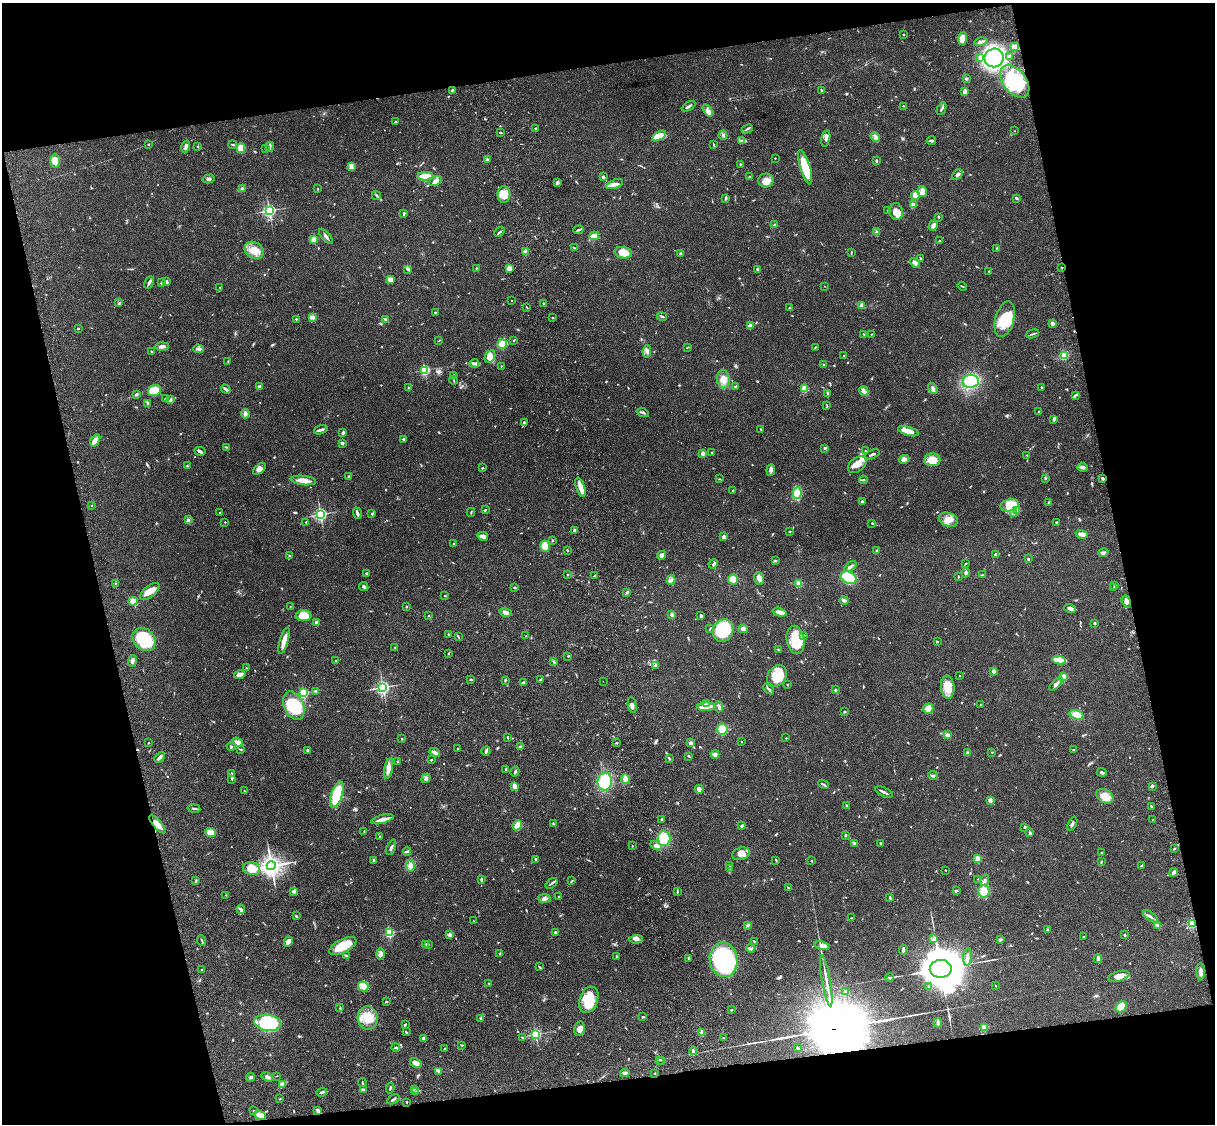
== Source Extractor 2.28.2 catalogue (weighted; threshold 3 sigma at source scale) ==
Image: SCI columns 122-4970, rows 277-4764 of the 5089 x 4927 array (HDU 1 of 3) = the unmasked area's bounding box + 8 px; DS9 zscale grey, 4 x 4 block average (1 PNG px = mean of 4 x 4 image px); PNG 1217 x 1126 px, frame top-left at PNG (2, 3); each listed source drawn as its Kron ellipse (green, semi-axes under 4 px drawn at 4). Shown black and unused: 26% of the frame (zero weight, under 3 of 4 exposures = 6% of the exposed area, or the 3 px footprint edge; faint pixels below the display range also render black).
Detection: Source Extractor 2.28.2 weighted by HDU 2 'WHT'. Background 0.0798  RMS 0.0058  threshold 0.0262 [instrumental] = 3 sigma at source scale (4.5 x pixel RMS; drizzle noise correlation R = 1.50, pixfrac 1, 0.05/0.05 arcsec/px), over >= 5 px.
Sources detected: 830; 2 too faint to see at this stretch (4 x 4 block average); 11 inside a brighter object's white glare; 2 cosmic-ray / hot-pixel residue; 5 long thin detections or spike segments (spike, bleed or trail) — neither listed nor drawn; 5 coinciding with a brighter row at this scale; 37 inside a brighter listed object's ellipse — not listed separately; of the other 768, all 500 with FLUX_AUTO >= 1.9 (the completeness limit of this list) listed and drawn (268 fainter detections not listed), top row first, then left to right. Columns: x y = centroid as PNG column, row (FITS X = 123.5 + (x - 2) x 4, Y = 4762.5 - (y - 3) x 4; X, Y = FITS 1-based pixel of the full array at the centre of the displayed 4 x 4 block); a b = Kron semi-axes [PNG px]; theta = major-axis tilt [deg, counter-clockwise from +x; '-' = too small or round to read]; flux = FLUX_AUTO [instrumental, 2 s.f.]
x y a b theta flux
904 34 2 2 - 2.9
962 39 6 4 82 53
981 42 7 3 13 9.4
1015 47 4 3 - 13
1010 56 3 2 - 7
980 57 3 3 - 7.1
994 58 9 9 - 620
966 78 2 2 - 7.9
1015 82 18 11 -52 170
452 90 3 2 - 7.7
822 90 3 2 - 5.3
965 92 4 3 - 13
689 106 7 2 31 7.2
903 106 3 2 - 2
942 109 6 2 64 6.7
708 110 7 4 -55 13
396 121 3 2 - 3
536 128 3 2 - 4.7
747 129 6 2 27 5.3
1015 131 2 2 - 2.1
500 133 3 2 - 3.4
723 135 4 2 - 4.6
659 136 8 4 30 38
875 137 5 4 - 11
826 138 8 3 77 11
742 141 3 2 - 4.2
931 141 5 2 - 6.4
149 145 2 2 - 3.7
233 145 4 2 - 3.5
714 145 4 2 - 2.9
198 146 2 2 - 2.2
186 147 6 3 74 14
270 147 5 2 - 4.8
241 148 5 4 - 27
265 149 2 2 - 2.9
775 158 2 2 - 3
487 159 2 2 - 10
55 161 7 4 -88 32
876 161 3 2 - 8.7
741 165 3 2 - 5
351 167 3 2 - 5.9
805 167 18 5 -74 98
957 174 6 2 48 16
425 176 8 3 2 58
603 177 3 2 - 4.5
749 177 2 2 - 4.2
209 179 6 3 13 6.6
766 180 7 7 - 23
435 181 7 4 25 17
557 182 4 3 - 6.2
615 184 9 4 22 14
242 189 3 2 - 6.6
318 189 2 2 - 2
922 191 5 4 - 13
504 194 8 6 89 41
376 195 5 2 - 4
915 196 4 3 - 25
726 198 4 2 - 5.4
1016 198 3 2 - 6
913 204 4 3 - 9.5
888 210 3 2 - 2.9
269 211 2 2 - 840
896 211 8 7 - 31
404 213 3 2 - 4.5
939 217 2 2 - 2
774 225 2 2 - 3.5
933 225 5 3 - 13
578 230 5 2 - 4.4
499 232 5 2 - 5.3
876 232 2 2 - 3.1
326 236 9 2 -50 8.4
594 236 5 3 - 32
314 239 2 2 - 130
939 241 4 2 - 2.2
574 248 3 2 - 2.3
997 248 2 2 - 2.2
254 250 10 8 -33 45
525 252 2 2 - 72
623 253 9 5 -9 66
851 253 3 2 - 2.3
681 254 3 3 - 8.9
921 259 3 2 - 3.8
915 263 5 4 - 11
1061 267 2 2 - 2.2
476 268 2 2 - 2.1
509 268 3 2 - 5.6
408 269 3 3 - 6.2
758 269 2 2 - 8.3
989 271 2 2 - 2
390 279 3 3 - 24
149 282 6 2 60 8.5
166 282 3 2 - 11
161 283 2 2 - 7.2
825 286 2 2 - 2.4
962 286 4 2 - 2.9
220 287 2 2 - 2.8
511 301 2 2 - 2.1
119 303 2 2 - 2.3
543 303 2 2 - 1.9
861 305 4 3 - 6.4
527 307 3 2 - 2.6
790 308 3 2 - 3.9
435 312 3 2 - 2.9
312 317 3 2 - 4.8
662 317 5 2 - 4.5
552 318 2 2 - 2
296 319 2 2 - 6.2
385 319 3 2 - 3.3
1005 319 18 9 75 95
1052 323 3 3 - 12
750 326 2 2 - 58
78 328 2 2 - 9.1
864 334 2 2 - 3.3
871 334 2 2 - 2
1033 334 6 2 17 5.1
514 340 3 2 - 2.2
439 341 3 2 - 1.9
502 344 5 5 - 39
162 346 7 3 1 12
687 347 3 2 - 2.4
815 347 3 2 - 2.1
198 349 5 3 - 9
151 351 2 2 - 2.6
647 351 6 4 83 13
1064 355 2 2 - 290
844 356 2 2 - 3.2
490 357 7 5 62 30
228 361 2 2 - 1.9
474 364 5 3 - 7
823 364 2 2 - 2.1
501 366 2 2 - 2
425 370 2 2 - 460
454 375 3 2 - 2.8
723 379 9 6 -82 35
454 380 4 2 - 2.7
971 381 8 6 7 160
260 386 3 3 - 8.1
735 386 3 2 - 3
1041 387 3 2 - 2.5
408 388 3 2 - 3.5
805 388 2 2 - 160
933 388 6 3 -57 10
226 389 5 3 - 6.3
154 390 6 5 - 65
864 391 5 2 - 7.1
136 394 4 3 - 5.8
827 394 2 2 - 2.3
1075 395 3 2 - 5.2
165 398 2 2 - 2
171 399 3 2 - 3.2
148 404 3 2 - 2.8
827 405 4 2 - 2.5
1038 412 3 2 - 1.9
643 413 6 2 -23 5.8
245 414 5 3 - 11
1054 420 4 2 - 4.3
524 423 2 2 - 5.4
761 429 2 2 - 2.6
321 430 7 2 17 10
908 431 11 3 -16 53
343 433 3 2 - 7.3
404 439 2 2 - 7.1
95 440 7 4 57 21
342 443 2 2 - 7.6
226 447 3 2 - 2.6
824 448 3 2 - 4.2
200 451 5 2 - 7.4
865 451 2 2 - 1.9
712 452 2 2 - 2.6
703 453 2 2 - 56
872 454 8 2 23 6.8
1026 455 2 2 - 1.9
904 459 5 4 - 18
932 460 8 6 3 52
857 465 10 7 37 29
187 466 2 2 - 2.2
1082 467 5 3 - 9.3
483 468 3 2 - 2.5
259 469 7 4 46 17
771 470 6 3 83 12
349 476 3 2 - 2.2
1045 478 2 2 - 2.6
1103 478 2 2 - 7.9
719 479 3 2 - 2.5
303 480 13 4 -6 29
863 480 4 2 - 3.6
580 487 10 3 -72 45
733 490 3 2 - 3.2
797 493 6 4 85 83
862 502 3 2 - 5.9
1049 502 4 2 - 3.9
1010 505 9 6 12 59
92 506 2 2 - 1.9
485 510 2 2 - 4.5
1016 511 3 2 - 4.3
471 512 4 2 - 3
220 513 2 2 - 4.3
357 513 6 2 -74 9.2
1014 513 3 3 - 6.2
320 514 3 2 - 640
372 514 2 2 - 9.6
188 520 2 2 - 3.1
948 520 10 7 -20 31
225 522 2 2 - 2.7
306 522 2 2 - 2.4
872 523 2 2 - 2.6
1056 523 3 2 - 2.5
575 531 3 3 - 11
790 532 2 2 - 11
1082 534 6 2 -16 35
483 536 5 3 - 15
724 537 2 2 - 23
552 540 2 2 - 2.8
453 543 2 2 - 2.4
545 546 5 4 - 50
567 550 3 2 - 3.8
877 551 3 2 - 5.9
1103 553 5 3 - 8.1
995 554 2 2 - 12
662 555 4 4 - 14
290 556 3 2 - 2.2
1028 559 2 2 - 3.5
775 561 3 2 - 4.3
713 564 5 2 - 6.9
966 564 2 2 - 2.6
851 566 6 2 37 12
367 573 3 2 - 4.1
966 573 4 3 - 5.6
568 575 2 2 - 5.7
982 575 2 2 - 2.2
594 576 3 2 - 3.8
958 576 3 2 - 2.1
759 578 6 5 - 13
848 578 8 6 -23 140
733 579 5 5 - 28
671 580 5 3 - 9.5
115 583 2 2 - 1.9
799 584 2 2 - 130
1115 585 3 2 - 2.6
364 587 5 3 - 6.7
1114 587 2 2 - 2.9
514 588 2 2 - 4.9
150 592 12 5 39 33
627 592 4 2 - 5.2
445 595 2 2 - 8.2
844 600 4 3 - 8.2
133 601 4 3 - 11
1126 601 6 3 -71 13
290 607 3 2 - 2.3
406 607 2 2 - 7.9
1070 608 6 2 -15 19
506 612 6 3 -16 14
780 612 7 3 -15 16
672 615 4 3 - 8.2
303 616 8 5 2 51
428 616 2 2 - 2.8
701 616 4 3 - 6.6
316 623 2 2 - 38
1094 623 2 2 - 13
710 628 4 2 - 2.6
743 629 4 4 - 11
723 630 11 10 - 250
448 634 2 2 - 2.8
804 635 2 2 - 2.1
526 636 2 2 - 2.1
458 637 3 2 - 3.3
144 639 13 10 -46 150
796 640 14 9 -80 97
284 641 14 3 74 42
937 642 2 2 - 2.8
395 648 3 2 - 1.9
779 650 4 2 - 3.3
448 653 2 2 - 3.1
568 656 2 2 - 2.4
336 660 2 2 - 1.9
1059 660 7 2 -11 87
132 661 6 3 70 9.5
554 662 3 2 - 2.2
656 665 2 2 - 2.2
246 668 3 2 - 2
993 671 2 2 - 51
240 675 6 3 14 21
777 676 11 9 53 98
960 676 2 2 - 4.5
1064 677 2 2 - 140
471 679 3 2 - 3
541 679 3 2 - 2.9
505 680 3 2 - 4
603 681 2 2 - 2.3
523 683 3 3 - 6.1
1056 684 9 3 43 13
787 685 2 2 - 3
383 687 3 2 - 820
948 687 11 6 -85 47
769 689 6 2 -44 6.1
835 690 2 2 - 14
316 691 3 3 - 4.2
304 693 2 2 - 350
706 703 3 2 - 11
632 705 8 2 -80 9.6
981 705 2 2 - 4.1
294 706 15 10 -65 170
706 707 9 3 2 32
719 707 5 2 - 9.2
928 709 5 5 - 32
845 712 2 2 - 5
1077 715 7 4 -16 43
722 729 5 5 - 190
947 735 3 3 - 9.6
508 737 3 2 - 2.9
402 738 2 2 - 2.5
786 738 2 2 - 4.4
237 742 6 3 -20 18
742 742 2 2 - 2.1
148 743 2 2 - 5
616 743 2 2 - 6.5
691 743 3 2 - 15
231 747 4 2 - 5.4
520 747 3 2 - 5
458 748 2 2 - 2.9
241 749 4 2 - 4.3
307 750 3 2 - 4
1074 750 3 2 - 3.5
486 751 5 2 - 8.2
435 752 6 3 -24 9.8
992 752 2 2 - 2.1
967 753 3 2 - 4.2
715 754 4 2 - 26
689 756 2 2 - 5
159 757 6 2 46 12
669 758 3 2 - 4.4
431 760 2 2 - 2.9
397 761 2 2 - 3.7
389 769 10 3 78 19
505 770 4 2 - 2.7
515 772 5 2 - 4.2
1102 772 5 3 - 6.1
232 774 4 3 - 6.4
933 776 5 2 - 5.1
426 778 5 3 - 9.7
232 779 2 2 - 1.9
625 779 5 2 - 34
605 782 9 7 81 100
823 784 5 2 - 4.9
1152 786 3 2 - 7.1
515 787 4 2 - 32
699 789 4 3 - 17
244 791 2 2 - 2
884 792 9 2 -25 9.9
337 794 13 5 72 150
1105 796 9 6 -31 50
990 800 3 3 - 9
847 806 3 2 - 4.5
1151 806 3 2 - 2.8
194 808 6 2 -9 5.3
382 819 11 3 15 22
661 819 2 2 - 2.6
1153 820 3 2 - 2.2
553 823 3 2 - 3.3
158 824 11 3 -49 28
1072 824 7 2 61 6.5
517 825 5 3 - 29
742 826 3 2 - 7.8
1025 827 2 2 - 7.1
364 831 2 2 - 2.2
210 833 5 4 - 42
1029 833 3 3 - 4.7
845 835 4 2 - 3.1
379 837 2 2 - 3.5
664 838 7 6 - 98
854 843 3 2 - 6.4
880 843 2 2 - 3.5
632 846 2 2 - 2.1
656 846 6 4 -28 14
391 847 8 2 66 7.2
1174 848 4 2 - 2.5
407 851 4 2 - 6.2
1101 853 3 2 - 2.3
741 854 9 6 15 31
536 859 3 2 - 4.2
978 859 2 2 - 150
374 860 3 2 - 3
776 860 2 2 - 1.9
812 861 2 2 - 2.7
1101 862 4 2 - 2.8
271 866 4 4 - 2100
410 866 6 4 -81 13
729 866 2 2 - 2.3
1141 866 3 2 - 3.1
251 869 8 6 -11 64
730 869 2 2 - 2.1
945 870 2 2 - 4.2
1174 872 4 2 - 12
481 879 4 2 - 4.4
978 879 2 2 - 3
985 880 6 2 75 7
196 881 4 2 - 3.3
572 881 3 2 - 3.2
552 883 7 2 37 5
788 888 2 2 - 2.2
294 891 3 2 - 18
956 891 3 2 - 4.9
984 891 6 5 - 51
677 892 3 2 - 2.9
226 895 2 2 - 3
558 896 2 2 - 2.5
890 897 4 2 - 2.6
545 899 6 3 -3 11
241 909 4 2 - 7.2
296 916 3 2 - 4.5
1150 916 8 2 -36 8.2
851 918 2 2 - 2.7
474 921 2 2 - 3.4
1192 923 2 2 - 360
748 925 4 2 - 4.4
1158 926 4 3 - 11
1048 930 2 2 - 21
555 932 2 2 - 24
389 933 2 2 - 380
449 935 2 2 - 13
1125 935 2 2 - 3.2
1084 937 3 2 - 3.2
636 939 7 3 4 13
933 939 4 2 - 4.2
1001 939 4 2 - 4.7
202 941 5 2 - 3.8
754 941 2 2 - 2.3
288 942 5 4 - 19
426 944 4 3 - 4.7
429 944 2 2 - 2.3
343 946 15 6 28 77
822 946 8 4 -14 15
750 948 4 3 - 5.9
903 949 5 2 - 10
500 953 2 2 - 2.1
381 954 6 3 -88 10
346 955 4 2 - 2.7
616 957 4 2 - 3.5
967 957 8 2 84 10
689 959 3 2 - 3
1098 959 4 2 - 13
724 960 17 14 -81 470
539 966 3 2 - 3.8
941 969 11 9 2 14000
202 970 2 2 - 2.8
1201 972 8 3 -89 13
1119 976 11 5 15 25
890 978 4 2 - 3.8
826 981 26 2 -80 28
489 983 3 2 - 2.9
363 986 5 4 - 72
929 986 2 2 - 3.6
995 986 2 2 - 1.9
846 992 3 2 - 11
589 1000 13 9 71 83
386 1002 2 2 - 4
1121 1007 6 5 - 87
340 1008 3 2 - 2.4
731 1010 2 2 - 8.4
642 1017 2 2 - 2.5
368 1018 12 10 -84 62
481 1019 3 2 - 3.4
268 1023 13 8 -8 270
938 1023 5 3 - 7.8
405 1025 3 2 - 3.4
984 1027 2 2 - 190
579 1029 7 5 79 21
406 1032 3 2 - 2.8
702 1033 2 2 - 91
535 1034 2 2 - 560
424 1038 3 2 - 10
522 1038 3 2 - 2.6
723 1038 2 2 - 2.3
461 1045 3 2 - 2.3
396 1047 4 2 - 4
797 1048 2 2 - 11
445 1049 3 2 - 3.5
693 1051 4 2 - 8.3
659 1060 3 2 - 2.1
662 1060 2 2 - 2.4
416 1063 6 4 -27 18
438 1072 2 2 - 2.3
625 1073 5 4 - 7.2
655 1073 2 2 - 2.3
277 1076 2 2 - 2.3
251 1077 4 2 - 7.5
267 1077 6 3 -33 9.9
362 1083 4 2 - 3.4
283 1085 4 3 - 7.1
390 1088 5 2 - 4.1
414 1089 3 2 - 2
363 1090 4 3 - 5.7
322 1092 5 2 - 7.8
415 1092 2 2 - 4.7
280 1099 3 2 - 1.9
393 1099 7 2 28 5.4
407 1102 2 2 - 2.1
318 1110 4 2 - 17
253 1111 2 2 - 4.5
260 1115 6 4 -23 34
Overlapping masked pixels (flux is a lower limit): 1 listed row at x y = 1192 923
Diffuse or blended objects may show on this block-average render without a row.